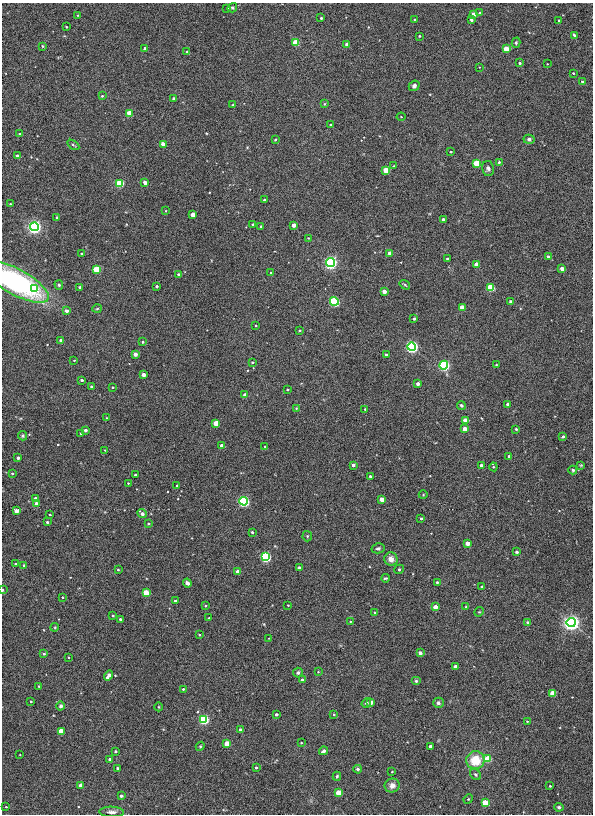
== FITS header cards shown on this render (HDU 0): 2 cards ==
NAXIS1  =                  591
NAXIS2  =                  812

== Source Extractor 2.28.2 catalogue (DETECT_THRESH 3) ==
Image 591 x 812 px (HDU 0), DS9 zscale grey, 1 PNG px = 1 image px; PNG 595 x 816 px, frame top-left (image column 1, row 812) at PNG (2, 3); each listed source drawn as its Kron ellipse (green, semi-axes under 4 px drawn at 4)
Background 0.00323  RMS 0.055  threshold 0.166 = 3 sigma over >= 5 px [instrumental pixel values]
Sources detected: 224; all 224 listed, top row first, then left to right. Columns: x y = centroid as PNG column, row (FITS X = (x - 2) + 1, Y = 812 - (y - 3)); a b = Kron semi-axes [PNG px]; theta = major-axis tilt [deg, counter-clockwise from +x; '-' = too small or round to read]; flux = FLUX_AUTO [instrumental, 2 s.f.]
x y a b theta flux
227 8 4 4 - 3.8
232 8 5 4 - 6.6
480 13 3 3 - 10
473 14 4 3 - 47
78 15 3 2 - 2.5
321 18 3 3 - 6
414 19 2 2 - 2.6
471 20 4 3 - 6.7
559 20 3 2 - 5.2
66 27 3 2 - 4.1
574 35 4 3 - 6.6
419 36 3 2 - 4
296 43 4 4 - 140
516 43 5 4 - 5.2
347 44 3 3 - 39
42 46 4 3 - 3.1
145 49 3 3 - 18
506 49 4 3 - 110
187 52 3 3 - 5.5
520 63 3 3 - 6.2
547 64 2 2 - 2.1
479 67 2 2 - 1.9
573 73 3 2 - 3.7
582 82 3 3 - 9.8
414 86 5 5 - 8
102 96 3 3 - 5.2
174 98 3 3 - 5.5
324 104 3 3 - 3.4
233 105 3 2 - 3.2
129 113 4 3 - 95
401 117 4 4 - 3.1
330 125 3 2 - 3
20 134 3 3 - 5.4
529 139 5 4 - 11
275 140 3 3 - 5.1
163 144 3 3 - 45
73 145 7 3 -33 4.6
451 152 3 2 - 3.6
17 156 3 3 - 18
499 162 3 3 - 6.1
477 163 4 4 - 170
394 166 3 2 - 3.8
488 169 7 6 - 10
386 170 4 3 - 110
145 182 3 3 - 30
120 183 4 4 - 270
264 200 3 3 - 5.2
10 204 3 2 - 3.8
166 211 3 2 - 2.6
193 214 3 3 - 54
57 217 3 3 - 3.6
443 219 3 3 - 14
253 224 3 3 - 3.7
294 225 3 3 - 38
261 226 3 3 - 5.3
34 227 4 4 - 2200
308 238 2 2 - 3.1
390 253 3 3 - 42
81 254 2 2 - 3.5
548 257 4 3 - 12
447 258 3 2 - 4
331 262 4 4 - 1700
476 264 4 3 - 37
97 269 4 4 - 200
562 269 3 3 - 40
271 273 3 3 - 5.6
178 274 3 3 - 7.5
15 282 37 13 -28 740
59 285 5 4 - 6.1
405 285 6 3 -35 4.1
157 286 3 3 - 9.3
80 287 3 3 - 8.6
35 288 3 3 - 26
490 288 4 4 - 260
384 291 3 3 - 36
334 301 4 4 - 560
511 301 3 3 - 17
462 307 3 3 - 54
97 309 5 3 - 3.5
67 311 4 4 - 19
414 319 3 3 - 8.1
256 325 3 2 - 3.9
299 330 4 3 - 4.5
61 341 3 3 - 27
143 342 4 4 - 3.5
412 347 4 4 - 1400
135 354 3 3 - 33
386 355 3 3 - 13
74 360 2 2 - 2.3
252 362 3 2 - 4.6
444 365 4 4 - 870
496 365 3 2 - 2.8
143 375 3 3 - 30
82 380 3 3 - 8.4
418 384 3 3 - 23
91 387 3 3 - 9.6
113 387 4 3 - 4
287 389 3 2 - 4
245 395 3 3 - 33
507 404 3 3 - 9.9
461 405 4 4 - 6.6
296 408 3 3 - 3.4
365 409 3 3 - 3.8
107 418 3 2 - 2.4
465 420 3 3 - 54
216 423 4 3 - 100
465 429 4 3 - 50
516 429 3 3 - 5.5
85 430 3 3 - 13
81 433 3 3 - 5
22 436 4 4 - 5.3
563 437 3 3 - 11
222 446 3 3 - 34
265 446 3 2 - 3.2
105 450 3 2 - 2.6
509 456 3 3 - 9.2
18 458 3 3 - 14
353 465 3 3 - 14
481 465 3 3 - 13
581 465 4 4 - 3.3
493 467 4 3 - 4.8
573 470 4 4 - 5.8
12 473 3 3 - 5.1
135 475 3 3 - 5.4
370 476 3 3 - 6.7
128 483 2 2 - 2.8
177 485 3 3 - 4.7
423 495 4 3 - 2.8
36 499 4 3 - 21
382 499 4 3 - 56
244 501 4 4 - 940
36 504 3 3 - 33
16 511 4 3 - 37
142 514 5 3 - 20
50 515 3 2 - 3.5
421 518 3 3 - 5.1
47 522 3 3 - 6.8
148 524 3 3 - 3.8
252 532 3 3 - 5.8
307 536 5 5 - 4.3
467 543 4 3 - 48
378 548 6 5 - 7.7
516 552 3 3 - 9.1
265 557 4 4 - 660
391 559 7 6 - 26
16 564 3 3 - 7.8
24 565 3 3 - 5.7
299 568 4 3 - 7.9
399 569 5 4 - 8.8
118 570 3 2 - 3.8
237 572 3 3 - 30
385 578 4 3 - 4.1
437 582 3 3 - 5
187 583 4 3 - 9.9
482 587 3 3 - 11
2 590 4 3 - 3.8
146 593 4 4 - 140
63 597 3 3 - 3.8
175 601 3 3 - 8.8
288 605 3 2 - 3.1
206 606 4 3 - 5.1
435 607 3 3 - 44
466 607 3 3 - 3.9
479 612 5 4 - 3.6
375 613 3 3 - 4.9
113 616 3 2 - 4.4
209 618 3 2 - 3
120 619 3 3 - 11
350 621 3 2 - 2.9
528 622 4 3 - 7.2
571 623 4 4 - 3400
55 627 4 3 - 3.3
199 635 3 2 - 3.7
269 638 2 2 - 2.1
420 653 3 3 - 22
44 654 4 4 - 3.8
68 657 3 2 - 2.8
456 666 3 3 - 33
318 672 4 3 - 2.5
298 673 5 5 - 8
108 675 5 3 - 26
302 680 4 3 - 7.1
416 681 5 4 - 6.4
39 686 3 2 - 2.3
183 689 3 3 - 4.9
552 693 4 4 - 110
31 701 3 2 - 3.5
371 702 4 3 - 38
366 703 5 4 - 7.2
438 703 5 5 - 8.2
61 706 4 4 - 9.9
159 707 4 3 - 2.7
276 714 3 3 - 11
334 714 3 3 - 3.7
204 719 4 4 - 550
527 721 3 2 - 2.4
240 730 4 3 - 28
61 731 4 4 - 99
301 743 3 2 - 3.5
227 744 4 3 - 100
200 746 4 4 - 4.3
430 746 3 3 - 13
115 751 3 3 - 6.2
324 751 4 3 - 13
20 755 2 2 - 2.2
110 759 3 3 - 13
488 759 4 4 - 160
475 760 9 9 - 96
256 767 3 3 - 7.5
117 768 3 3 - 6.2
358 769 4 4 - 7.6
392 772 2 2 - 2.7
476 774 6 5 - 8.1
337 776 4 3 - 5.3
81 785 3 3 - 34
392 785 7 7 - 24
550 786 3 3 - 3.7
339 793 4 4 - 120
121 796 3 3 - 9.2
468 799 5 4 - 4.7
485 803 4 4 - 120
6 807 3 2 - 2.5
559 807 5 4 - 8
112 812 12 5 -2 17
At the frame edge (FLAGS 8, measured only in part): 3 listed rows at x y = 15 282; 2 590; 112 812